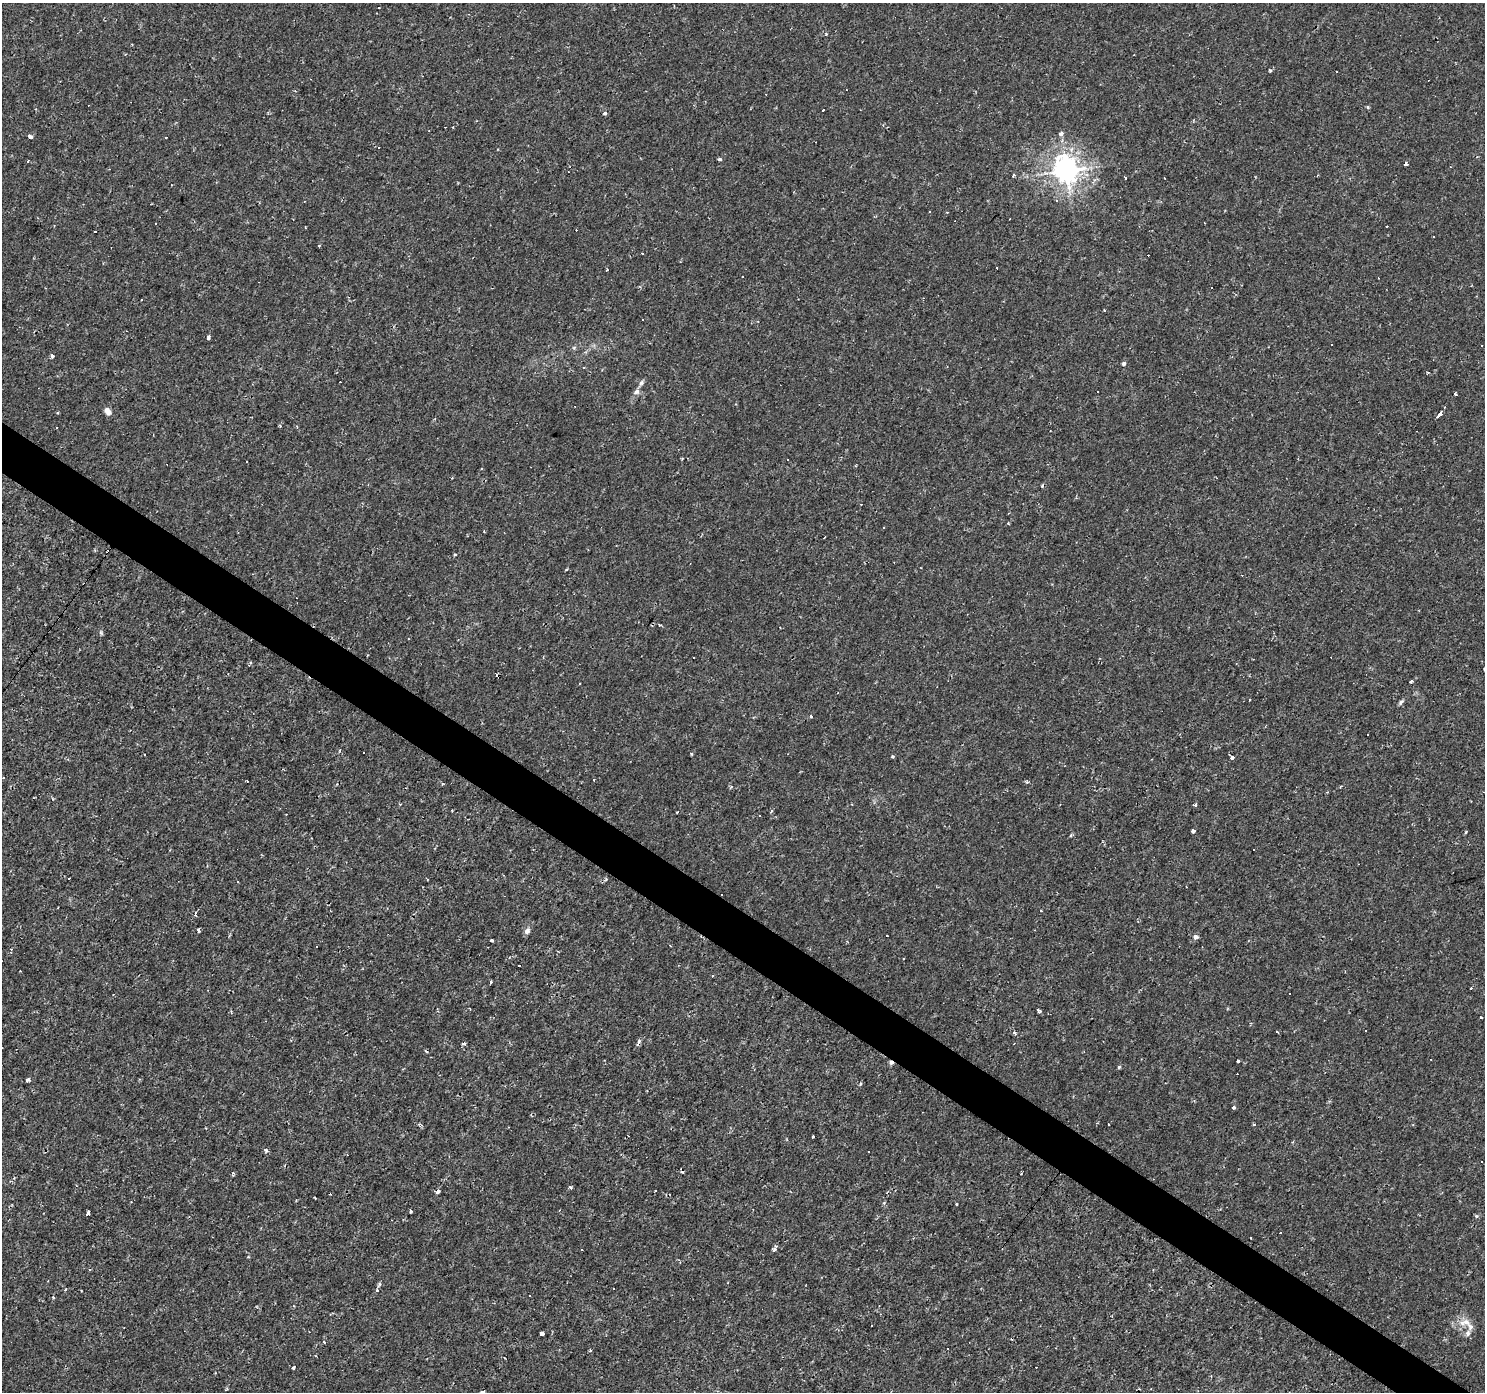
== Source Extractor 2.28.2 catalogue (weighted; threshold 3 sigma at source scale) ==
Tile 6 of 4 x 4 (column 2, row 2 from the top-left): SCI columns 1486-2968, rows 3027-4416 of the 5934 x 5985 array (HDU 1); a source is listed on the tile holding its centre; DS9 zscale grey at full resolution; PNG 1487 x 1394 px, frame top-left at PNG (2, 3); no overlay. Shown black and unused: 3% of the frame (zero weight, under 2 of 3 exposures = <1% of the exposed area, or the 3 px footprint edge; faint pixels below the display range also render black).
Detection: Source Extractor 2.28.2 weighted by HDU 2 'WHT'; one run over the whole footprint, this tile lists its part. Background 0.00108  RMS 0.0015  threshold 0.00681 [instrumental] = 3 sigma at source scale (4.5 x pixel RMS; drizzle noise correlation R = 1.50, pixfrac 1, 0.0396/0.0396 arcsec/px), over >= 5 px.
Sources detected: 180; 70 cosmic-ray / hot-pixel residue — not listed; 1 inside a brighter listed object's ellipse — not listed separately; the other 109 listed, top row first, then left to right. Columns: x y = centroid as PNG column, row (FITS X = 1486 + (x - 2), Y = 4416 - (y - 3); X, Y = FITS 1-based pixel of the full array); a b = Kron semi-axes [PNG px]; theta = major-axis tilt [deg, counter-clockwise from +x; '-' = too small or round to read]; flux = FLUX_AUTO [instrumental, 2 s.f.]
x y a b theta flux
1270 70 4 3 - 0.18
1368 107 5 3 - 0.18
823 110 3 3 - 0.59
605 113 3 3 - 0.46
1061 133 5 4 - 0.63
30 137 4 3 - 3
720 159 4 3 - 0.42
28 161 3 3 - 0.26
1405 164 4 3 - 3.2
1066 170 8 8 - 140
1318 175 3 2 - 0.1
1013 176 4 3 - 0.31
1126 178 3 2 - 0.14
1056 200 4 4 - 0.17
947 212 3 2 - 0.16
155 223 3 2 - 0.19
305 227 3 2 - 0.12
319 245 4 3 - 0.13
607 270 3 3 - 0.43
742 276 3 3 - 0.39
141 300 3 3 - 0.38
1104 310 3 2 - 0.13
209 338 4 3 - 0.74
1482 345 3 3 - 0.39
52 356 3 3 - 0.9
1124 363 4 4 - 0.43
584 368 3 3 - 0.35
1428 373 4 3 - 0.16
641 383 8 6 58 0.4
636 392 8 6 26 0.57
1455 394 3 3 - 0.31
108 411 7 5 -60 1
1438 415 5 3 - 5.6
280 426 5 3 - 0.14
57 427 3 3 - 0.8
788 459 3 3 - 0.41
246 461 3 3 - 0.35
481 468 3 2 - 0.18
1042 486 4 3 - 0.23
824 537 3 2 - 0.16
455 554 4 4 - 0.21
659 625 4 3 - 0.17
101 632 6 4 72 0.21
693 658 3 3 - 0.37
1411 681 4 3 - 0.25
580 683 3 2 - 0.24
1250 700 3 3 - 0.46
1401 702 8 4 41 0.3
812 717 3 3 - 1.3
144 754 3 2 - 0.15
892 757 3 3 - 1.1
1231 757 3 3 - 9.2
3 778 3 2 - 0.23
247 781 3 2 - 0.11
1027 782 4 3 - 0.27
731 787 5 3 - 0.17
1195 805 4 3 - 1.7
452 811 3 2 - 0.15
677 812 3 2 - 0.12
760 816 2 2 - 0.12
1193 831 4 4 - 0.84
1466 832 3 3 - 0.16
1071 835 4 3 - 0.24
1253 850 3 3 - 0.72
1041 910 2 2 - 0.14
195 913 5 3 - 0.48
198 930 4 3 - 0.56
527 931 8 6 56 0.6
1195 937 5 4 - 0.69
492 940 3 3 - 0.32
904 959 3 3 - 0.39
491 983 3 3 - 0.62
1038 1011 4 3 - 0.54
1481 1017 3 2 - 0.11
1277 1032 3 3 - 1.9
1015 1033 4 3 - 0.46
464 1043 4 3 - 0.66
1238 1061 3 3 - 0.24
1119 1067 4 4 - 0.24
28 1080 4 3 - 0.44
860 1084 4 3 - 0.3
1233 1107 4 4 - 0.54
813 1136 3 3 - 0.46
266 1150 5 4 - 0.39
868 1152 3 3 - 0.35
1021 1173 2 2 - 0.18
570 1187 4 3 - 0.27
655 1190 3 3 - 0.59
438 1191 4 3 - 0.65
315 1198 4 2 - 0.12
956 1204 4 3 - 0.11
411 1211 3 3 - 0.55
88 1213 4 3 - 2.9
1476 1216 5 5 - 0.21
775 1249 7 4 54 0.57
582 1250 3 2 - 0.22
248 1257 4 2 - 0.13
90 1269 3 3 - 0.27
379 1284 6 4 -88 0.24
66 1289 3 2 - 0.33
377 1290 3 3 - 0.95
530 1295 3 2 - 0.27
54 1297 3 3 - 0.37
1465 1322 20 9 8 1.5
542 1333 4 3 - 1.1
1468 1333 8 6 64 0.5
324 1342 4 3 - 0.2
293 1367 4 3 - 0.31
483 1392 4 3 - 0.39
Overlapping masked pixels (flux is a lower limit): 1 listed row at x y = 438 1191
Isophote crosses this tile's border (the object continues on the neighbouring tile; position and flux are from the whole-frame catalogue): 1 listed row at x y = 483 1392
Unlisted compact peaks at least as high as the median listed source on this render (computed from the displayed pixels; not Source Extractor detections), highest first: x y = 826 34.